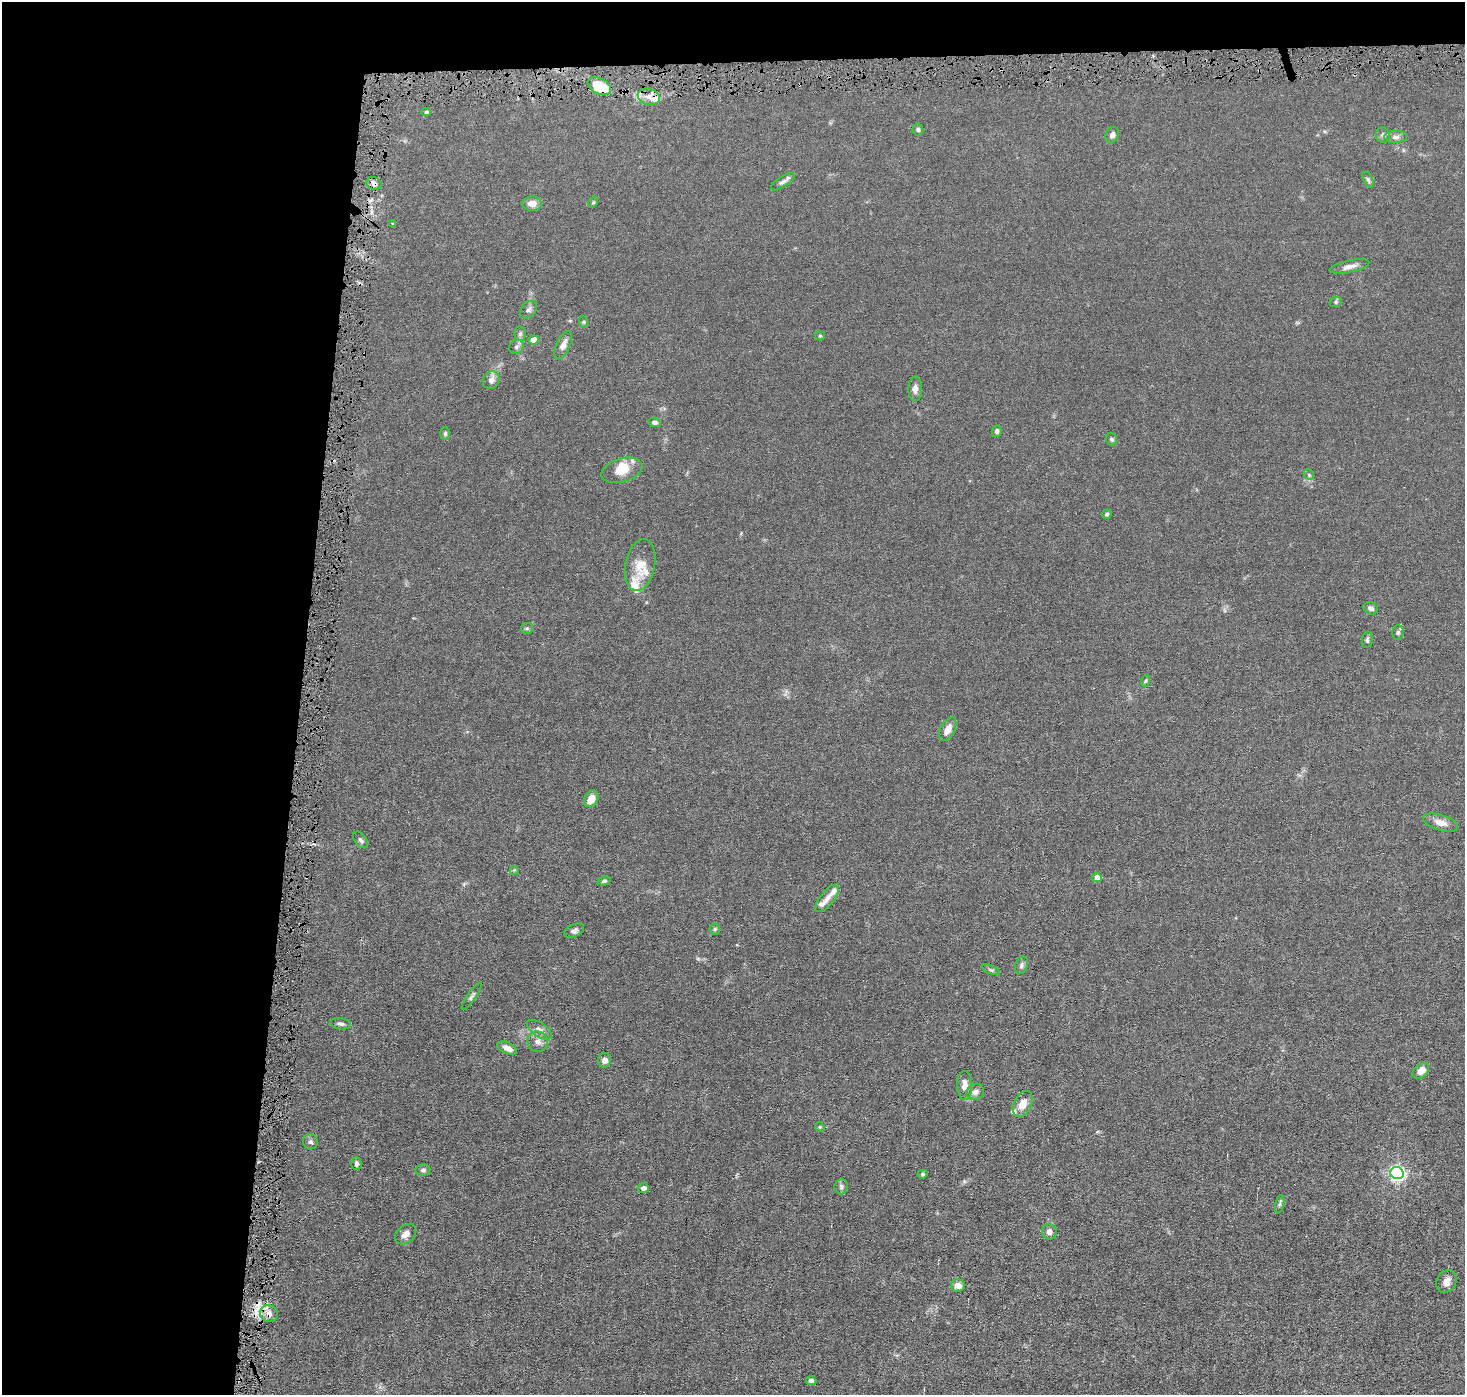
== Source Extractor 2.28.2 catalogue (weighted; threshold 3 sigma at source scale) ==
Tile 1 of 3 x 3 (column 1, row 1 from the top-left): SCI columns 1-1463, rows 2887-4279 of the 4389 x 4421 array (HDU 1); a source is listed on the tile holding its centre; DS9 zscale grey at full resolution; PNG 1467 x 1397 px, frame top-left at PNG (2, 2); each listed source drawn as its Kron ellipse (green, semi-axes under 4 px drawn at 4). Shown black and unused: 24% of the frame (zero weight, under 4 of 8 exposures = <1% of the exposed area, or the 3 px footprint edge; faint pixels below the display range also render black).
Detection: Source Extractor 2.28.2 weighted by HDU 2 'WHT'; one run over the whole footprint, this tile lists its part. Background 0.0148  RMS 0.0022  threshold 0.00894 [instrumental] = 3 sigma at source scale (4.09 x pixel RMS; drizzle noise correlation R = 1.36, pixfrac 0.8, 0.05/0.05 arcsec/px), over >= 5 px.
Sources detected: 84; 1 cosmic-ray / hot-pixel residue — neither listed nor drawn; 9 inside a brighter listed object's ellipse — not listed separately; the other 74 listed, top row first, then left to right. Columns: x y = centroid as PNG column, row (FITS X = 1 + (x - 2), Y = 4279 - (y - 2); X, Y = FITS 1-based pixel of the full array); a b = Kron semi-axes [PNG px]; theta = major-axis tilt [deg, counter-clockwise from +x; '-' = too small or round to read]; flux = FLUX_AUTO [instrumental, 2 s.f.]
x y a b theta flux
599 86 12 7 -29 7.4
649 97 11 8 -16 1.6
426 112 5 4 - 0.25
918 129 6 5 - 0.36
1112 135 8 6 63 0.59
1383 135 8 7 - 0.52
1395 137 11 6 0 0.77
1368 180 8 4 -65 0.39
783 182 13 5 33 0.66
374 184 8 6 -26 0.69
593 202 6 4 60 0.24
532 204 9 7 2 1.5
392 223 3 2 - 0.15
1349 266 20 6 12 1.2
1336 302 6 5 - 0.3
528 310 10 7 45 0.65
584 322 6 4 -72 0.22
520 334 7 6 - 0.44
820 336 5 4 - 0.22
534 340 5 4 - 2.4
563 345 15 7 64 1.2
516 347 8 6 47 0.54
491 380 9 8 - 1.1
915 389 12 7 90 0.83
654 422 6 4 -4 0.51
997 431 6 5 - 0.51
445 434 6 5 - 0.35
1111 439 6 5 - 0.36
622 470 21 11 17 3.2
1309 475 6 4 -46 0.3
1107 514 5 4 - 0.31
640 565 26 15 79 3.4
1371 608 7 6 - 0.66
527 628 6 5 - 0.31
1398 632 7 5 88 0.4
1367 640 8 5 81 0.39
1145 681 6 4 70 0.25
948 729 13 7 62 1.6
591 799 9 6 60 2.1
1440 823 18 8 -17 1.6
361 840 10 5 -51 0.48
514 870 5 5 - 0.24
1097 877 5 4 - 1.4
604 881 7 4 15 0.34
827 898 17 7 52 1.1
715 929 5 5 - 0.28
574 931 10 6 24 0.57
1021 965 9 6 68 0.51
991 970 9 4 -21 0.33
472 996 16 4 55 0.55
340 1024 11 5 -7 0.6
539 1030 14 7 -34 1.1
538 1042 10 10 - 1.1
507 1048 10 5 -26 1.4
605 1060 7 6 - 0.88
1421 1071 9 6 42 1.7
965 1086 14 7 -87 1.5
975 1092 9 8 - 0.81
1023 1104 14 9 62 2
820 1127 5 4 - 0.21
311 1142 7 7 - 0.53
356 1164 6 5 - 0.45
423 1170 7 5 8 0.46
1397 1173 7 6 - 55
922 1174 5 4 - 0.28
841 1186 8 6 85 0.48
643 1188 6 5 - 0.77
1280 1204 9 3 77 0.38
1049 1232 8 7 - 0.87
406 1234 12 8 41 1.2
1446 1281 12 9 59 1.4
958 1285 7 6 - 1.5
269 1314 9 8 - 1.3
811 1381 5 4 - 0.63
Overlapping masked pixels (flux is a lower limit): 3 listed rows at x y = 599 86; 374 184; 269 1314